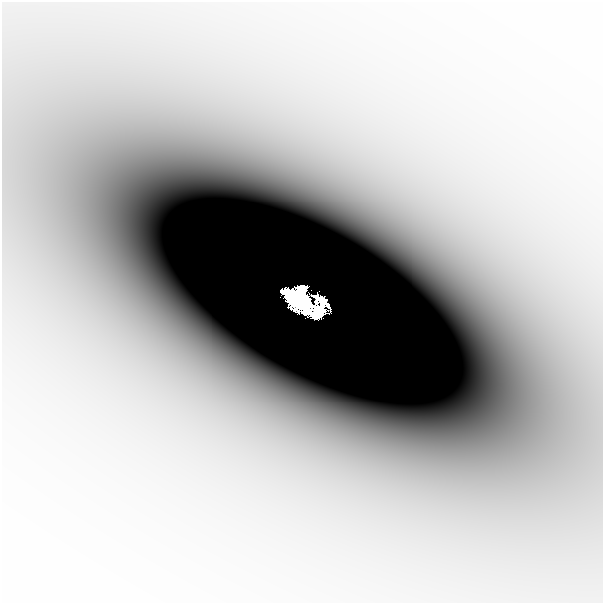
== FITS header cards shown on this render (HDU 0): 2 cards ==
NAXIS1  =                  601
NAXIS2  =                  601

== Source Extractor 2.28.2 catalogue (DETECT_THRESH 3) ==
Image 601 x 601 px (HDU 0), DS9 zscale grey, 1 PNG px = 1 image px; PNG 605 x 605 px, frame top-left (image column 1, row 601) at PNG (2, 2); no overlay
Background -6.05e-05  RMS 1.5e-05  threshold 4.47e-05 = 3 sigma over >= 5 px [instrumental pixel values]
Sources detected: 5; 2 with non-positive FLUX_AUTO (blend fragments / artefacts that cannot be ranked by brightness) are not listed; the other 3 listed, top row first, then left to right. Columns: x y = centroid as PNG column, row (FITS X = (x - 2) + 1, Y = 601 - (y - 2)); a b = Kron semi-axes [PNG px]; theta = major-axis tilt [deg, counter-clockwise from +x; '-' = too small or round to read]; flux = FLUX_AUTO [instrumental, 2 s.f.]
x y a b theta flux
295 296 22 18 -7 2.8
304 304 10 9 - 2.6
342 411 25 16 -13 0.046
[2 non-positive-flux detections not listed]